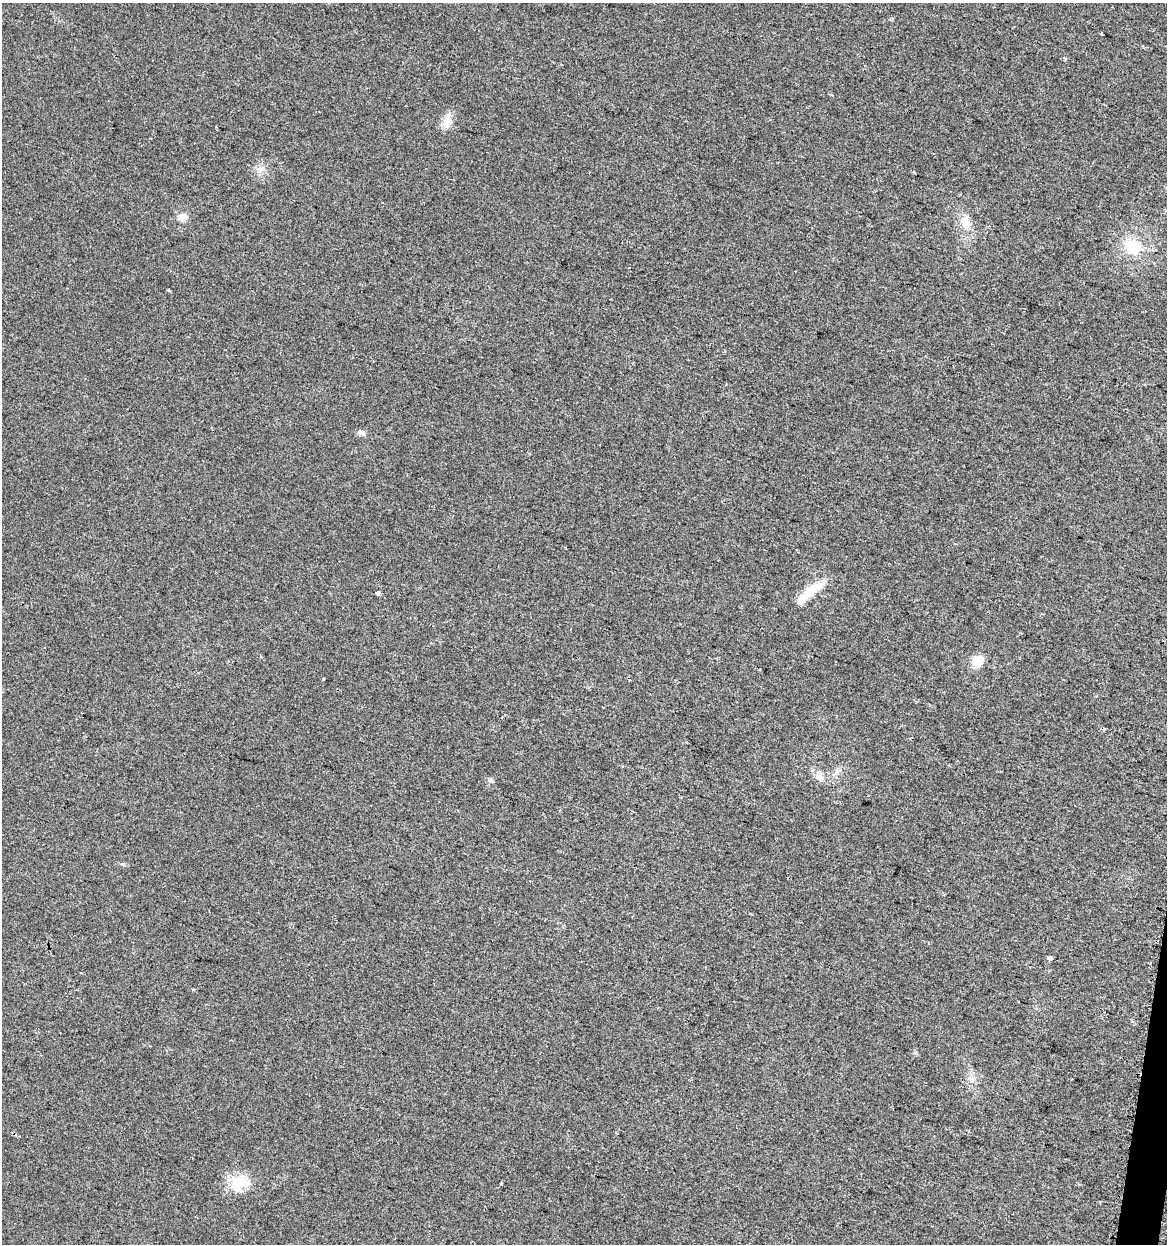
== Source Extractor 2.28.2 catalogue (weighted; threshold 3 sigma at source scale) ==
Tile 6 of 4 x 4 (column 2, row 2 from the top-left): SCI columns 1462-2626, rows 2492-3733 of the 5195 x 5001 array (HDU 1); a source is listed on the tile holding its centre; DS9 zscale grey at full resolution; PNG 1169 x 1246 px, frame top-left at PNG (2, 3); no overlay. Shown black and unused: <1% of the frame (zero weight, under 2 of 3 exposures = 2% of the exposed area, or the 3 px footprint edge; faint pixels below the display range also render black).
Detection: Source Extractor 2.28.2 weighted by HDU 2 'WHT'; one run over the whole footprint, this tile lists its part. Background 0.0194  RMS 0.0063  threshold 0.0285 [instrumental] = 3 sigma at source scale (4.5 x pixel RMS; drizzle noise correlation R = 1.50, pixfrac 1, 0.0396/0.0396 arcsec/px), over >= 5 px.
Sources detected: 20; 1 cosmic-ray / hot-pixel residue — not listed; the other 19 listed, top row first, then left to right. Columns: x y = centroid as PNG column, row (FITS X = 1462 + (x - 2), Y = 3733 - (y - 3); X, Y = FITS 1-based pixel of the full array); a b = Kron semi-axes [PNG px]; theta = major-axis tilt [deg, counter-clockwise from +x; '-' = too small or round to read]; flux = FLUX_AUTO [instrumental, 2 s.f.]
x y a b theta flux
1064 58 4 3 - 1.2
447 121 14 12 76 7.2
260 169 10 8 30 3.5
183 217 12 10 26 4.2
966 221 12 11 - 5.7
1133 246 22 15 -30 20
169 290 5 3 - 0.61
361 432 10 6 -31 2.1
565 547 2 2 - 0.61
810 592 40 9 40 14
377 593 4 3 - 7.5
978 661 14 11 51 8.6
323 679 3 3 - 2.5
819 777 12 9 -40 4.8
1050 958 4 4 - 22
1150 964 4 3 - 0.74
193 990 5 3 - 0.64
241 1183 29 16 1 17
501 1184 3 3 - 3.4
Unlisted compact peaks at least as high as the median listed source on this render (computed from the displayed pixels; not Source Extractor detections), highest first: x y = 122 864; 489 780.